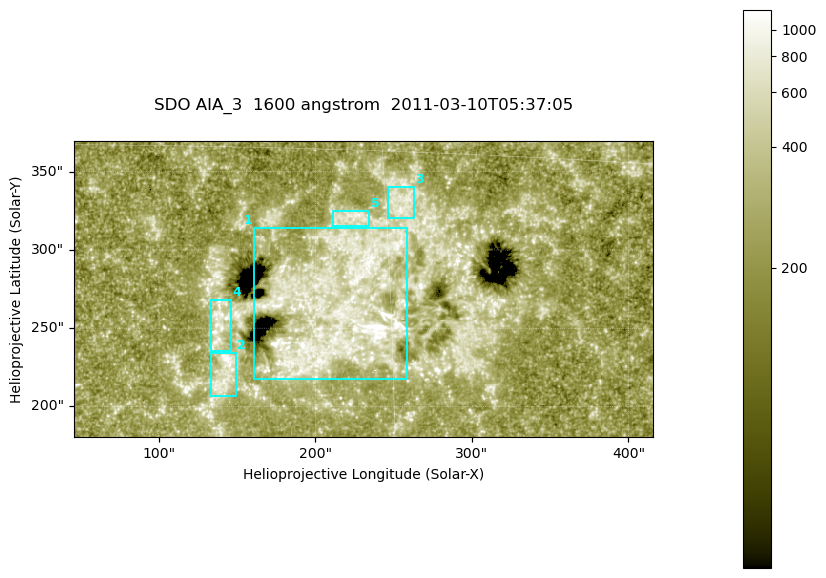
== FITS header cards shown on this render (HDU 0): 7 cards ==
TELESCOP= 'SDO     '           /
INSTRUME= 'AIA_3   '           /
WAVELNTH=                 1600 /
WAVEUNIT= 'angstrom'           /
DATE-OBS= '2011-03-10T05:37:05.119' /
CTYPE1  = 'HPLN-TAN'           /
CTYPE2  = 'HPLT-TAN'           /

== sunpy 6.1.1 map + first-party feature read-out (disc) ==
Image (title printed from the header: SDO AIA_3  1600 angstrom  2011-03-10T05:37:05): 607 x 311 px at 0.609 arcsec/px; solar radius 966 arcsec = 1585 px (partial field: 2.4% of the solar disc is inside the frame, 100% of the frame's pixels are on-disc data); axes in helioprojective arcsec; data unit not stated in the header (colour bar unlabelled)
Pointing: header CRPIX1/2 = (2052.59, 2044.23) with CRVAL1/2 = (0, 0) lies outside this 607 x 311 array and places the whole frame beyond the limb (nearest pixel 1.42 R_sun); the SolarSoft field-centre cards XCEN/YCEN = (230.5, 275.1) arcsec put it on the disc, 1927 arcsec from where CRPIX/CRVAL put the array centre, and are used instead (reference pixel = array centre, CRVAL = XCEN/YCEN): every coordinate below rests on XCEN/YCEN
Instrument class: DISC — disc imager (sunpy class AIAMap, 1600 A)
Bright regions (active regions / flare kernels): reference = the on-disc median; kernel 5 px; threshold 5 sigma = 390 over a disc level ~244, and >= 1.15x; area >= 188 px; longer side >= 4 px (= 2.4 arcsec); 5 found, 5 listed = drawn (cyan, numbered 1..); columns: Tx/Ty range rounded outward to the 2 arcsec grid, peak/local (2 s.f.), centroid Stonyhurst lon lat
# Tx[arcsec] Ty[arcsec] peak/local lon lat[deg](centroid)
1 160..258 216..314 10 +13 +9
2 132..150 206..234 5 +8 +6
3 246..264 320..340 3.8 +16 +13
4 132..146 236..268 4.1 +8 +8
5 210..236 314..326 3.9 +14 +12